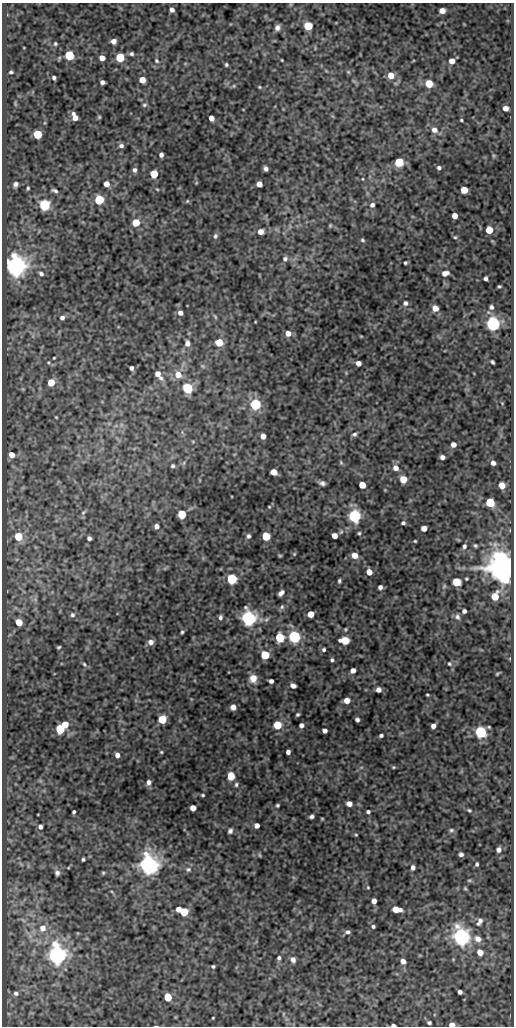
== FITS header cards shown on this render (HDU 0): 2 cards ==
NAXIS1  =                  512
NAXIS2  =                 1024

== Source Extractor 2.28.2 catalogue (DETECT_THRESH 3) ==
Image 512 x 1024 px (HDU 0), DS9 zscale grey, 1 PNG px = 1 image px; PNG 516 x 1028 px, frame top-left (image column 1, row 1024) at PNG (2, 3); no overlay
Background 76.9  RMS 0.5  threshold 1.51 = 3 sigma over >= 5 px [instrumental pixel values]
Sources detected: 234; all 234 listed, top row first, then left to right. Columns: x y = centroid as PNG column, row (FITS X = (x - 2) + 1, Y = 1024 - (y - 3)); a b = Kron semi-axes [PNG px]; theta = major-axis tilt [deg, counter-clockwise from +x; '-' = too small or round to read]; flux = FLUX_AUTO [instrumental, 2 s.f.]
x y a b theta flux
172 10 4 4 - 120
442 11 5 5 - 250
308 26 5 5 - 1700
277 28 6 5 - 130
113 41 5 4 - 190
55 44 4 4 - 47
131 54 5 4 - 69
69 55 5 5 - 2600
120 57 5 5 - 2000
102 58 5 5 - 270
282 60 3 2 - 26
156 61 7 5 -48 61
452 61 5 5 - 320
226 65 3 3 - 51
11 72 4 3 - 56
348 72 6 5 - 44
391 75 6 6 - 360
54 78 4 3 - 76
142 80 5 5 - 390
102 82 4 4 - 120
429 84 5 5 - 1000
234 86 5 3 - 33
259 87 4 4 - 33
15 104 8 3 -85 40
144 105 6 5 - 59
505 108 5 4 - 200
75 117 8 4 -66 290
99 117 4 4 - 41
211 118 5 4 - 210
461 120 3 3 - 37
434 130 8 7 - 200
37 134 5 5 - 1700
121 146 6 5 - 97
161 155 4 4 - 110
493 156 6 4 -89 43
399 162 5 5 - 1600
439 168 4 4 - 85
266 169 5 4 - 110
135 170 5 5 - 97
154 174 5 5 - 1200
363 179 4 3 - 26
16 184 6 5 - 120
106 184 5 4 - 260
259 184 5 5 - 310
28 188 4 3 - 49
157 189 4 3 - 29
464 190 5 5 - 600
55 191 8 4 -18 82
99 200 5 5 - 2200
187 201 5 4 - 36
44 205 5 5 - 4400
372 205 6 5 - 110
455 216 5 4 - 260
136 222 5 5 - 840
330 225 5 4 - 39
489 230 5 5 - 660
261 232 5 5 - 250
215 236 7 5 66 78
455 237 5 4 - 42
362 240 5 4 - 50
285 259 7 6 - 110
405 263 3 3 - 48
16 266 7 6 - 32000
445 273 7 5 12 200
41 274 6 4 -28 90
485 278 4 4 - 82
499 286 4 3 - 41
405 303 6 6 - 100
491 307 6 5 - 86
435 308 5 5 - 330
180 313 5 5 - 150
215 316 8 4 -63 53
62 318 6 5 - 110
255 322 3 2 - 24
493 324 6 6 - 12000
288 333 6 5 - 230
361 336 5 3 - 28
219 342 5 5 - 1000
187 343 7 6 - 200
54 358 3 2 - 31
492 362 4 3 - 62
358 363 5 4 - 200
203 366 7 5 -21 67
131 368 4 4 - 93
158 374 10 5 -55 310
178 375 7 7 - 410
51 382 5 5 - 680
187 388 5 5 - 3700
255 404 5 5 - 4500
56 417 3 2 - 28
354 434 6 5 - 78
263 436 5 4 - 290
453 444 5 5 - 190
11 455 6 5 - 240
442 457 4 4 - 160
341 462 6 4 -69 47
493 463 4 4 - 130
173 466 4 4 - 59
396 468 7 6 - 200
274 472 5 5 - 490
403 479 5 5 - 540
322 483 6 4 -16 100
362 485 5 5 - 500
502 485 6 5 - 260
385 490 4 4 - 26
490 502 5 5 - 1900
269 507 4 3 - 30
83 512 8 5 44 63
182 514 5 5 - 1800
355 516 6 5 - 7200
403 523 5 4 - 69
156 526 4 4 - 190
424 528 5 4 - 250
341 532 7 5 67 61
359 533 4 4 - 44
18 536 5 5 - 990
248 536 6 5 - 82
266 536 5 5 - 1600
334 536 5 4 - 270
89 538 4 4 - 89
415 541 3 3 - 35
475 545 4 3 - 49
464 546 5 4 - 85
294 554 5 4 - 34
280 555 6 3 -8 35
355 555 6 5 - 370
502 568 8 7 - 81000
369 572 5 4 - 350
232 579 5 5 - 3200
466 579 3 2 - 34
339 581 4 3 - 57
457 582 5 5 - 1000
380 587 4 4 - 110
281 593 7 4 46 130
495 596 6 5 - 760
282 607 7 5 88 71
464 611 4 4 - 94
310 614 5 5 - 530
72 615 6 6 - 69
220 617 6 4 78 78
457 617 9 6 -74 110
248 618 6 6 - 13000
19 622 5 5 - 620
182 632 4 3 - 48
294 636 6 5 - 6900
280 638 6 5 - 2100
345 640 6 5 - 1200
151 642 6 6 - 180
59 647 4 3 - 44
324 650 4 4 - 60
265 655 5 5 - 1500
332 660 4 3 - 58
84 664 6 5 - 58
449 664 5 5 - 58
353 670 5 4 - 190
497 673 4 3 - 37
253 678 8 8 - 320
271 681 4 4 - 120
293 686 5 4 - 130
378 690 5 4 - 150
427 695 3 2 - 36
347 700 5 5 - 270
233 707 5 5 - 260
298 714 4 3 - 50
162 719 5 5 - 1300
357 720 4 4 - 90
65 724 5 5 - 460
277 725 5 5 - 1300
301 725 4 4 - 120
433 726 4 4 - 160
60 729 5 5 - 2000
325 731 4 4 - 140
481 732 6 5 - 5400
381 735 4 3 - 64
161 752 4 3 - 35
288 752 4 4 - 130
117 755 5 4 - 160
393 767 5 4 - 38
231 776 5 5 - 1000
149 782 6 5 - 120
236 784 6 5 - 64
203 795 4 3 - 44
349 804 5 4 - 200
277 805 3 3 - 50
193 808 5 5 - 290
469 810 4 3 - 45
74 812 4 3 - 60
368 812 4 3 - 64
312 816 4 4 - 87
322 819 4 3 - 26
257 825 4 4 - 200
40 827 5 5 - 110
451 830 6 5 - 63
230 831 5 4 - 100
356 835 4 3 - 34
499 850 5 5 - 130
461 854 4 4 - 88
259 855 6 4 -88 36
83 859 4 3 - 54
21 864 7 4 -37 55
477 864 4 3 - 55
148 865 7 6 - 27000
413 867 5 4 - 110
188 869 7 7 - 95
57 873 7 6 - 110
103 873 5 4 - 40
469 880 6 4 0 44
368 887 4 3 - 30
465 888 5 4 - 40
112 892 5 3 - 35
374 901 5 4 - 200
179 909 4 4 - 190
396 909 8 5 -9 480
184 912 6 5 - 1200
479 922 11 6 58 130
373 926 4 4 - 62
43 928 8 7 - 230
347 932 7 5 7 93
461 937 7 6 - 21000
478 939 9 7 -38 230
480 952 6 5 - 350
57 955 7 6 - 26000
279 958 5 4 - 77
293 960 7 6 - 150
403 961 5 4 - 220
213 966 3 3 - 51
460 992 4 4 - 100
16 993 4 4 - 70
168 997 5 5 - 1000
283 1014 5 3 - 28
213 1018 3 2 - 29
429 1023 4 3 - 65
393 1025 4 3 - 83
452 1025 5 4 - 290
At the frame edge (FLAGS 8, measured only in part): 2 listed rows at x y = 393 1025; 452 1025